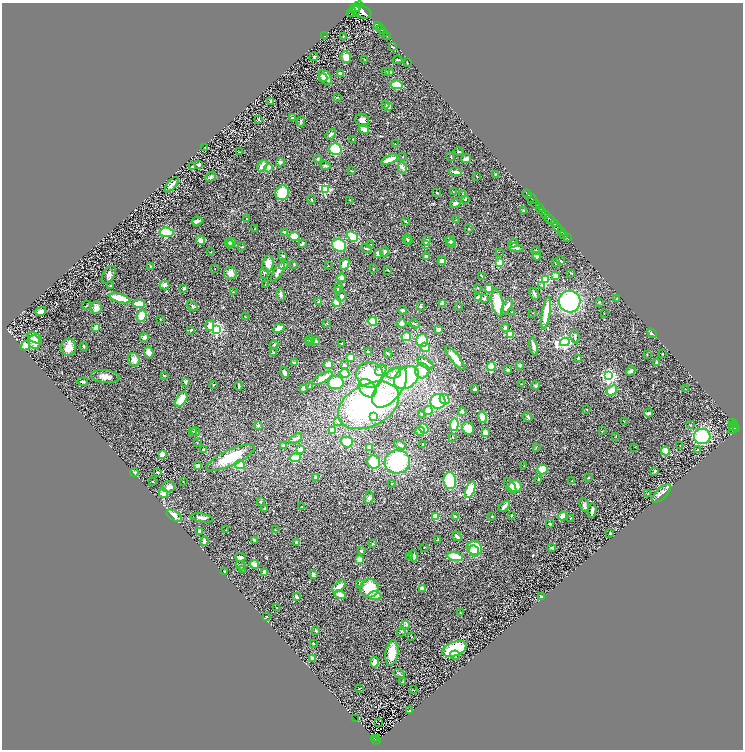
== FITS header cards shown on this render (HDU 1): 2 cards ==
NAXIS1  =                 1482
NAXIS2  =                 1495

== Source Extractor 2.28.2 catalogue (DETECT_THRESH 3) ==
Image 1482 x 1495 px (HDU 1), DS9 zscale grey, zoomed out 1/2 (1 PNG px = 2 x 2 image px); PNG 745 x 752 px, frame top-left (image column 2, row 1494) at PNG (2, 3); each listed source drawn as its Kron ellipse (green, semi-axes under 4 px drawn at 4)
Background 0.87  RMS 0.056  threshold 0.168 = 3 sigma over >= 5 px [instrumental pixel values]
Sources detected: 422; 28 cannot appear on this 1/2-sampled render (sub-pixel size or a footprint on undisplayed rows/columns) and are neither listed nor drawn; the other 394 listed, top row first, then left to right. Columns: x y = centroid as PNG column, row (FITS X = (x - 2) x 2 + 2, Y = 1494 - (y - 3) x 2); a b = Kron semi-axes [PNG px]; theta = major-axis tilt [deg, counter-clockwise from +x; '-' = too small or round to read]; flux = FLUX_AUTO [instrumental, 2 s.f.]
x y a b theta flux
356 7 8 2 40 2600
356 11 4 2 - 1700
352 12 5 3 - 820
362 12 10 6 -24 7600
377 25 3 2 - 450
381 29 4 2 - 1300
384 33 4 2 - 880
324 36 2 2 - 10
344 36 3 2 - 7
387 36 2 1 - 79
392 47 3 2 - 4.8
314 57 4 3 - 10
346 57 6 5 - 84
365 59 2 2 - 12
397 60 5 2 - 8.7
407 63 3 2 - 3.9
386 72 3 2 - 15
390 72 3 2 - 6.6
340 74 4 3 - 43
323 78 4 3 - 26
325 78 8 5 -57 76
397 85 6 3 -9 260
337 97 4 2 - 6.2
271 101 2 2 - 21
386 105 2 2 - 6.9
389 107 4 3 - 16
292 118 3 2 - 13
258 119 3 3 - 9.4
362 120 7 6 - 44
301 121 5 2 - 10
364 129 5 3 - 89
331 134 6 3 49 20
353 139 3 2 - 7
395 143 2 1 - 2.8
205 147 2 1 - 5.2
335 149 6 6 - 350
459 151 5 3 - 10
239 152 4 2 - 5.1
403 157 2 2 - 5
451 157 3 2 - 5.9
318 159 4 3 - 14
390 159 9 3 21 120
466 159 5 3 - 62
280 162 4 4 - 25
199 165 3 3 - 27
193 166 3 2 - 6.1
262 166 6 4 55 72
325 166 5 3 - 16
268 168 4 3 - 130
402 168 6 4 -80 20
351 171 3 2 - 6.4
455 172 7 3 -7 26
495 174 2 2 - 7.7
477 176 3 2 - 7.1
210 177 6 3 44 21
172 185 9 3 49 36
325 189 3 3 - 990
453 192 3 2 - 3.7
282 193 7 6 - 280
436 193 2 1 - 3.3
463 194 4 2 - 5.1
527 194 5 2 - 1700
532 199 6 2 -45 1300
312 200 4 3 - 8.3
350 200 2 2 - 5.4
465 200 2 2 - 25
455 203 5 4 - 37
536 204 4 2 - 660
540 208 3 2 - 450
523 211 3 3 - 11
543 211 3 2 - 340
545 214 4 3 - 650
246 218 2 2 - 6.6
550 219 5 2 - 2100
456 220 2 2 - 4.5
197 221 5 3 - 61
406 221 4 3 - 8.1
554 224 2 2 - 830
557 227 5 2 - 1500
255 229 2 2 - 9.7
469 229 2 2 - 6.2
166 232 7 4 -6 360
285 232 3 3 - 16
561 232 3 1 - 100
564 235 2 1 - 35
294 236 5 4 - 160
352 236 6 4 -44 340
567 238 3 1 - 79
407 239 5 3 - 14
200 240 5 4 - 47
408 241 4 3 - 8.3
427 241 5 3 - 17
450 241 5 4 - 51
232 242 4 4 - 15
229 243 5 4 - 19
451 243 5 3 - 46
514 243 4 4 - 17
302 244 4 2 - 16
371 244 2 2 - 4.1
339 245 7 6 - 380
426 245 4 3 - 26
242 247 3 2 - 7.3
366 248 6 2 -16 15
516 248 8 3 -13 32
536 251 4 3 - 14
211 252 2 2 - 7
385 252 5 3 - 17
499 252 2 1 - 2.4
378 254 4 3 - 47
283 256 3 3 - 13
426 256 3 3 - 35
537 256 4 3 - 27
442 261 4 4 - 38
560 261 3 2 - 12
500 263 4 3 - 170
556 263 3 3 - 7.7
268 264 8 5 81 100
345 264 6 3 63 120
284 265 5 4 - 26
294 265 3 2 - 5.3
328 266 2 1 - 2.7
151 267 4 2 - 8.1
215 269 2 1 - 2.9
373 269 2 1 - 2.9
388 270 3 2 - 5.5
278 271 11 3 58 45
230 273 6 6 - 52
264 273 5 3 - 14
571 273 3 1 - 6
109 275 9 5 60 42
555 275 4 2 - 72
482 276 3 2 - 4.6
341 278 4 4 - 28
545 280 3 3 - 750
265 284 4 2 - 4.7
165 285 5 4 - 44
542 285 4 3 - 11
111 286 3 3 - 11
184 288 4 3 - 13
339 288 4 4 - 28
478 288 2 2 - 4.1
488 288 4 3 - 56
338 291 4 3 - 14
233 292 3 2 - 3.6
534 294 6 3 -64 20
281 295 6 3 -76 21
341 296 5 4 - 32
120 298 11 3 -16 240
478 298 4 4 - 54
485 299 3 2 - 24
617 299 3 3 - 13
570 301 11 10 - 1200
319 302 3 3 - 38
337 302 4 3 - 240
599 302 3 2 - 5.8
498 303 14 5 -81 290
139 304 6 4 -6 140
443 304 3 3 - 68
86 305 4 2 - 7.1
193 306 6 3 -37 12
420 306 2 2 - 45
459 306 2 2 - 6.7
507 307 9 3 58 58
96 308 6 5 - 75
403 310 4 2 - 29
41 312 5 3 - 50
512 312 2 2 - 4.1
533 313 2 1 - 2.4
546 313 16 4 80 160
604 313 2 2 - 3.2
141 316 6 4 70 220
245 316 3 2 - 4.9
160 319 2 2 - 3.7
372 321 5 4 - 210
327 323 3 2 - 5.8
402 323 4 4 - 23
414 324 5 2 - 8.5
210 325 6 4 88 88
95 328 4 3 - 52
279 328 6 3 27 150
505 328 4 3 - 22
216 329 3 3 - 1900
439 329 4 3 - 30
191 330 4 2 - 10
652 333 5 3 - 19
510 334 4 3 - 170
575 336 7 3 -78 19
406 337 5 4 - 140
35 338 7 5 -29 120
144 338 4 4 - 36
310 340 4 3 - 10
422 340 6 5 - 250
316 341 3 2 - 24
34 342 7 6 - 140
565 342 5 4 - 3000
309 343 3 2 - 4.7
341 343 2 2 - 5.6
25 345 5 4 - 190
274 345 4 3 - 9.4
69 347 8 7 - 110
84 347 4 3 - 12
425 347 5 3 - 170
533 347 9 3 -75 41
149 352 6 4 -78 56
368 352 2 2 - 16
273 353 4 3 - 13
388 354 4 2 - 9
647 354 2 2 - 4
662 354 3 2 - 4.8
351 357 3 3 - 120
455 358 15 4 -52 140
578 359 4 3 - 15
134 360 7 5 -56 61
294 363 2 2 - 62
425 363 9 4 -29 62
657 363 3 3 - 36
328 365 5 4 - 120
344 365 3 3 - 36
520 366 3 3 - 20
491 367 4 4 - 190
381 370 6 5 - 39
508 370 4 3 - 13
422 371 7 7 - 100
631 371 5 3 - 36
284 372 5 3 - 25
344 373 5 3 - 220
394 373 7 5 19 40
370 375 13 12 - 620
105 376 14 6 -5 67
164 376 3 2 - 4.8
608 376 4 4 - 2700
406 377 14 10 37 950
322 378 11 4 28 150
83 382 5 3 - 18
185 382 4 3 - 18
336 383 8 6 5 480
522 384 3 2 - 6.9
213 385 2 2 - 6.3
239 386 4 2 - 9.6
310 386 4 3 - 10
535 386 4 4 - 11
390 387 24 12 52 310
303 388 3 3 - 28
367 388 10 7 -49 110
475 389 3 2 - 25
685 389 2 2 - 11
612 390 6 4 39 170
181 399 8 5 59 200
445 399 5 4 - 370
438 401 7 7 - 600
369 405 32 21 27 2400
587 410 3 2 - 5.2
428 411 4 3 - 120
462 411 4 3 - 24
648 413 4 2 - 37
422 414 3 2 - 12
373 417 2 2 - 81
482 417 5 4 - 180
528 417 5 2 - 17
337 421 3 3 - 7.7
624 421 2 2 - 3.5
733 422 2 2 - 110
734 424 2 2 - 210
454 425 6 3 86 390
690 425 3 2 - 5.7
258 426 2 2 - 17
733 426 2 1 - 51
468 428 7 5 -58 160
737 428 2 2 - 250
424 429 5 4 - 300
733 429 5 3 - 610
333 430 4 4 - 110
193 431 3 2 - 5.9
196 431 5 3 - 13
420 431 5 3 - 35
602 431 2 2 - 4.1
485 432 3 3 - 66
702 436 8 7 - 640
453 437 3 2 - 4.5
616 437 3 2 - 4.2
296 439 7 3 29 34
197 442 3 2 - 4.8
347 442 6 5 - 150
422 444 2 2 - 8.8
400 445 6 3 -28 22
680 445 2 1 - 2.6
283 446 4 3 - 18
370 447 2 2 - 190
536 447 3 2 - 3.5
635 447 2 1 - 4
300 449 4 3 - 60
203 450 3 3 - 16
697 450 3 2 - 9.2
665 451 4 3 - 150
162 454 3 3 - 66
231 458 26 8 25 320
295 458 6 4 8 210
374 462 7 6 - 220
397 462 13 11 14 700
197 465 3 3 - 19
240 465 5 4 - 270
524 466 2 1 - 4
542 469 5 5 - 150
655 471 3 3 - 9.9
134 472 4 3 - 15
158 472 3 3 - 11
315 477 2 2 - 43
588 478 3 2 - 4.7
539 479 4 2 - 11
153 481 3 2 - 5.7
183 481 2 1 - 5.8
450 481 8 6 -85 370
572 481 3 2 - 5.1
391 484 2 2 - 3.6
510 486 9 4 -54 27
515 486 6 6 - 100
168 487 6 5 - 47
470 490 9 4 69 260
164 493 5 4 - 94
661 493 12 5 44 41
648 494 3 2 - 8.4
369 498 6 4 78 29
260 502 4 3 - 9.3
584 505 7 4 -72 27
302 506 2 1 - 2.7
504 506 6 3 46 46
265 508 2 2 - 7.1
592 511 7 2 82 33
511 515 2 2 - 7.3
174 516 9 4 -35 87
562 516 4 4 - 86
436 517 4 3 - 94
455 517 4 3 - 18
492 517 3 2 - 5
202 518 11 3 -10 31
570 518 3 2 - 5.1
550 524 3 2 - 9.9
226 530 2 1 - 2.6
276 530 4 2 - 7.9
199 531 3 2 - 26
610 533 3 2 - 10
457 536 5 2 - 37
438 539 3 2 - 5.6
255 540 3 2 - 26
204 541 5 2 - 32
297 543 4 3 - 18
373 543 3 2 - 14
424 547 2 2 - 4.4
475 548 8 6 -25 340
552 548 4 3 - 10
361 551 3 2 - 11
474 551 5 5 - 230
414 556 5 2 - 17
240 557 5 3 - 27
409 557 2 2 - 3.9
455 557 8 4 -14 370
359 560 3 3 - 92
254 564 5 3 - 110
241 566 5 3 - 20
242 569 3 2 - 19
225 571 3 2 - 7.7
264 573 2 2 - 130
313 574 4 3 - 33
360 584 4 3 - 19
339 586 8 4 37 91
369 588 9 9 - 310
422 588 4 3 - 53
340 594 5 3 - 100
375 595 7 3 1 74
296 597 4 3 - 27
541 597 2 2 - 33
276 607 2 2 - 3.5
460 613 3 2 - 6.4
267 616 2 1 - 3.9
405 625 4 3 - 11
316 631 3 3 - 9.6
401 632 5 2 - 9.4
412 636 2 2 - 3.6
313 643 2 2 - 9.3
454 649 13 7 22 460
392 653 13 6 81 150
455 655 5 4 - 42
312 658 4 3 - 53
374 662 5 3 - 53
399 674 6 2 -33 8.5
403 681 4 2 - 6.5
359 688 3 1 - 3.8
413 690 3 1 - 4.4
410 711 3 2 - 14
356 719 2 1 - 7.7
378 723 2 1 - 76
376 738 2 1 - 6.2
375 739 3 1 - 20
376 740 2 2 - 54
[28 sub-pixel or undisplayed-footprint detections neither listed nor drawn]